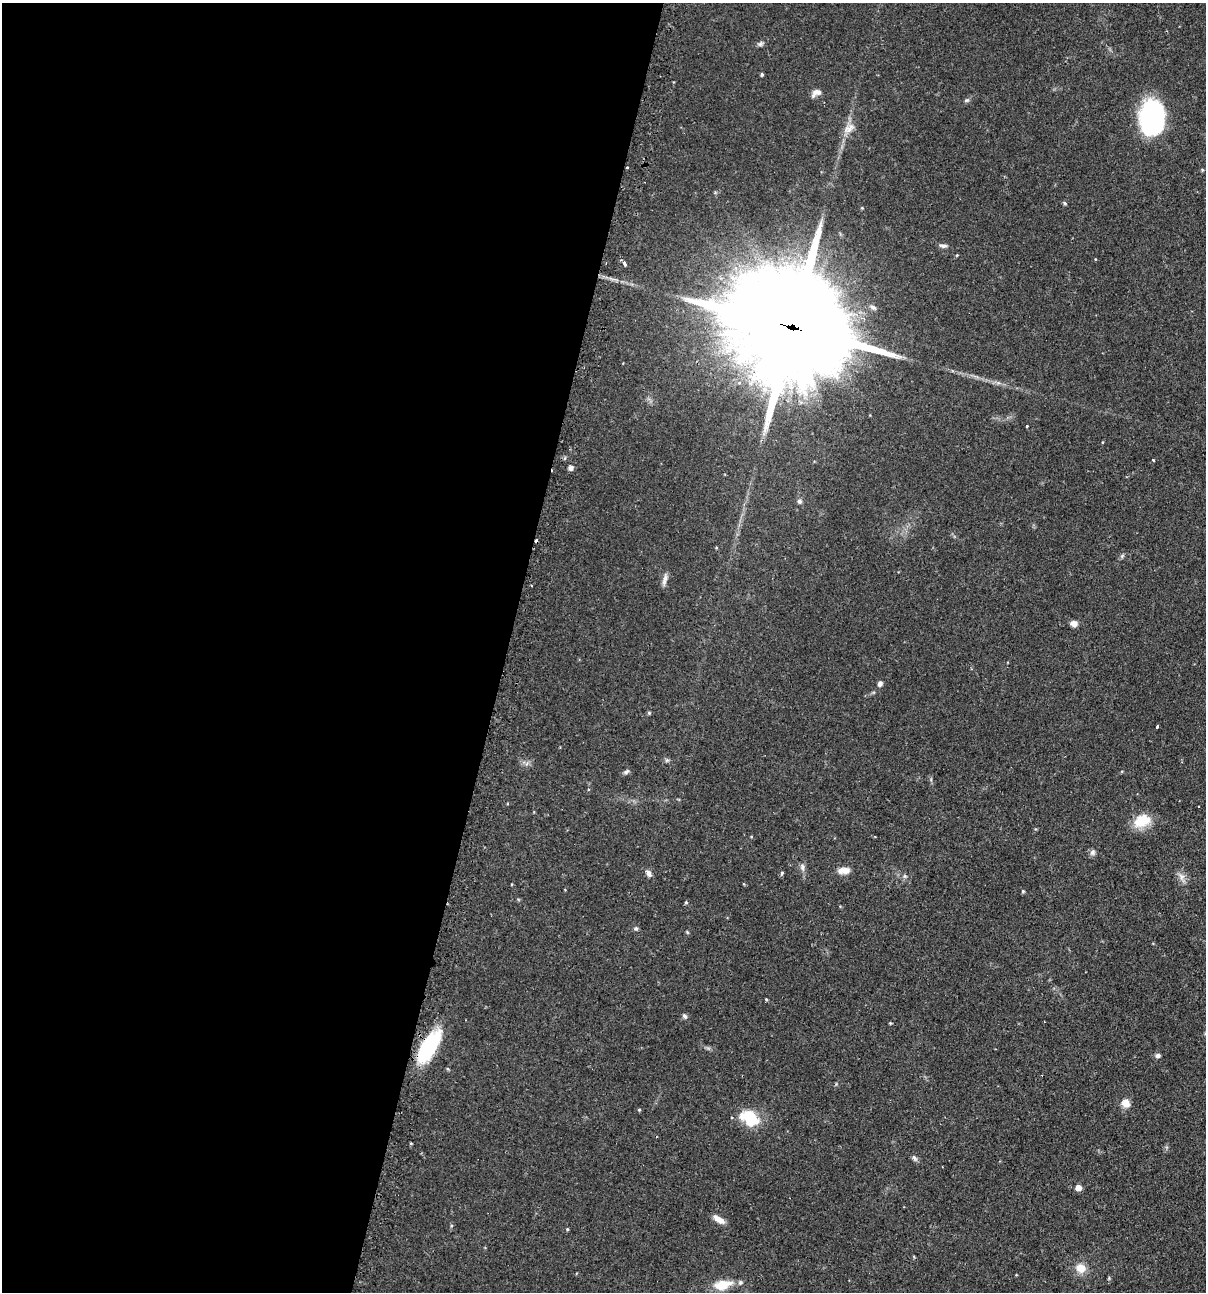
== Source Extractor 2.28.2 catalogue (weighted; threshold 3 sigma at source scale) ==
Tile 5 of 4 x 4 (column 1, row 2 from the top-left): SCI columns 155-1358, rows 2613-3902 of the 5246 x 5226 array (HDU 1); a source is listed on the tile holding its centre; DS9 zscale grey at full resolution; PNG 1208 x 1294 px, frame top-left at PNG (2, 3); no overlay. Shown black and unused: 42% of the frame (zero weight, under 2 of 3 exposures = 4% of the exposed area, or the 3 px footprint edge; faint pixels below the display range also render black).
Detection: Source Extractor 2.28.2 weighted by HDU 2 'WHT'; one run over the whole footprint, this tile lists its part. Background 0.089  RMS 0.0054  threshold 0.0243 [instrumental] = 3 sigma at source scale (4.5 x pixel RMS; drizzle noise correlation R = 1.50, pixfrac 1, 0.05/0.05 arcsec/px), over >= 5 px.
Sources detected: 59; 2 inside a brighter object's white glare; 3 cosmic-ray / hot-pixel residue — not listed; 1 inside a brighter listed object's ellipse — not listed separately; the other 53 listed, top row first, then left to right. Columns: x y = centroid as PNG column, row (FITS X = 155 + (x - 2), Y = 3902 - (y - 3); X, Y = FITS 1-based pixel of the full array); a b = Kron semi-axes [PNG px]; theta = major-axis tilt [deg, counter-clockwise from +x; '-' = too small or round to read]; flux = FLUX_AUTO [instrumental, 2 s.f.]
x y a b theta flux
761 44 8 5 20 1.2
762 74 4 3 - 0.76
816 93 13 7 28 2.9
966 100 7 5 20 0.95
1150 118 33 18 -83 67
849 128 18 10 38 4.9
627 167 3 2 - 0.52
1065 203 5 4 - 0.71
862 208 4 3 - 0.46
943 246 11 5 -3 1.5
624 263 5 3 - 3.1
873 307 9 6 -31 1.5
794 328 90 24 -17 29000
1027 426 3 3 - 0.64
1153 460 3 3 - 0.94
571 468 6 6 - 1.7
799 501 7 6 - 1.2
1122 556 6 5 - 0.87
665 579 17 5 76 2.3
1074 623 7 6 - 3.4
880 684 6 5 - 1.7
649 713 4 4 - 0.72
1157 726 3 3 - 1.3
667 760 7 4 18 0.82
626 772 8 5 32 1.3
1199 806 3 3 - 0.97
1142 821 19 13 23 14
1092 852 8 7 - 1.7
802 867 11 6 -85 2
844 870 15 7 6 4.6
649 873 9 6 -57 2.1
782 873 5 4 - 0.69
905 876 6 5 - 0.96
1182 877 15 7 -67 3.1
512 884 4 2 - 0.37
1023 891 5 4 - 0.75
686 902 4 4 - 0.65
636 928 6 6 - 0.96
687 932 5 4 - 0.52
766 999 4 3 - 0.59
685 1016 7 6 - 1.3
890 1023 5 4 - 0.5
428 1047 38 14 56 41
1158 1056 6 6 - 1.5
1126 1103 12 10 -36 3.8
639 1110 4 4 - 0.59
750 1118 23 16 -31 17
914 1158 9 5 -58 1.3
1078 1188 5 4 - 5.7
719 1219 15 6 -33 4.1
567 1229 4 4 - 0.54
1081 1268 12 11 - 6.2
722 1285 21 11 11 10
Overlapping masked pixels (flux is a lower limit): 3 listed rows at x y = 627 167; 794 328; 428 1047